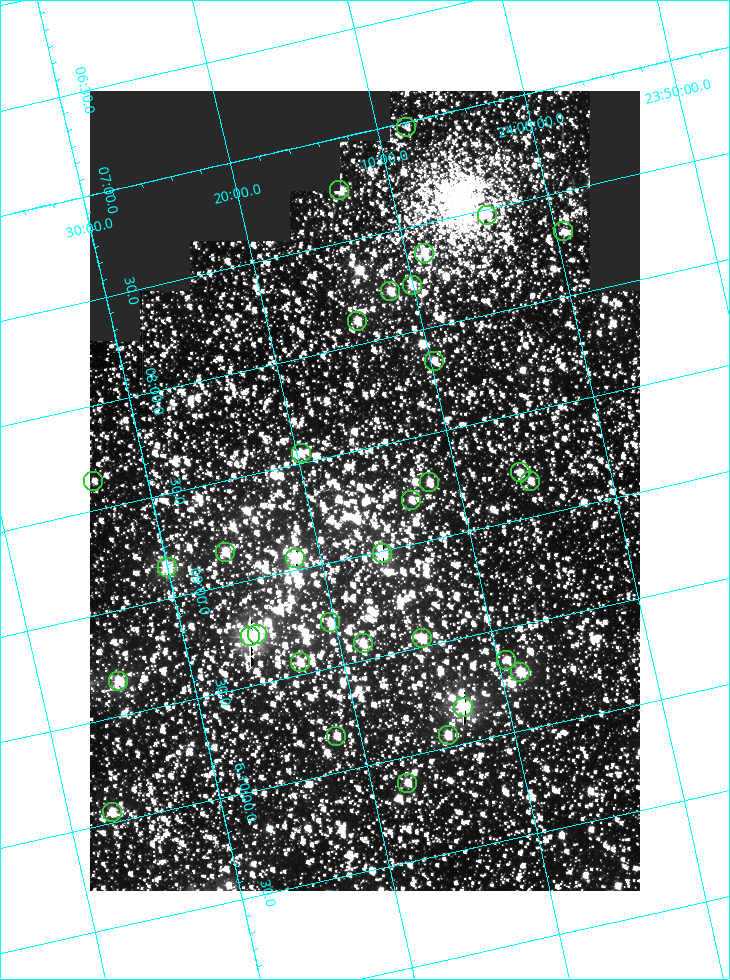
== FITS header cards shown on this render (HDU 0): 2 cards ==
NAXIS1  =                  550
NAXIS2  =                  800

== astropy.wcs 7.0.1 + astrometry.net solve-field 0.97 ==
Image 550 x 800 px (HDU 0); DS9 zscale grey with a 90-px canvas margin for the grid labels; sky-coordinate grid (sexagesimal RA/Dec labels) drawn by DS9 from the SOLVED WCS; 33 Tycho-2 reference stars matched to detected sources circled (green)
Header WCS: RA---TAN/DEC--TAN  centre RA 06:08:42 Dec +24:16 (92.17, +24.27 deg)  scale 3.98 arcsec/px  FOV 36.4' x 53.0'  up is -103 deg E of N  parity normal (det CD < 0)
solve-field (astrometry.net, Tycho-2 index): VERIFIED the header's WCS against the Tycho-2 star catalogue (verified at 3 index scales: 18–32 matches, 0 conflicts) and refined it, rather than solving blind
Solved WCS: RA---TAN-SIP/DEC--TAN-SIP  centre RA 06:08:42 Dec +24:16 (92.17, +24.27 deg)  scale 3.98 arcsec/px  FOV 36.5' x 53.0'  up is -103 deg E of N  parity normal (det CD < 0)
The solver's refit moves the header's centre by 0.19 arcsec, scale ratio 1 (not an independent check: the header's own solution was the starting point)
Tycho-2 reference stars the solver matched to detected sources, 33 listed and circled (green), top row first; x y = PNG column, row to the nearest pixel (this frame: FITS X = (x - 90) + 1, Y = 800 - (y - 91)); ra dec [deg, ICRS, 3 dp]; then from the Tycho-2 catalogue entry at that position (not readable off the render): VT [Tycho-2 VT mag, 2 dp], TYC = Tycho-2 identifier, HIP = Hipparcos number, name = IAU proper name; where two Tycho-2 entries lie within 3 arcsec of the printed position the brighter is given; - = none
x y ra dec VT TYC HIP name
406 127 91.756 +24.135 11.55 1864-383-1 - -
339 190 91.813 +24.222 9.50 1864-951-1 - -
487 215 91.882 +24.069 10.67 1864-1197-1 - -
563 231 91.922 +23.991 11.04 1864-773-1 - -
424 253 91.910 +24.147 9.81 1864-677-1 - -
412 285 91.945 +24.168 9.83 1864-545-1 - -
390 291 91.946 +24.193 9.49 1864-879-1 - -
357 321 91.972 +24.235 9.87 1864-607-1 - -
434 361 92.040 +24.163 9.97 1864-387-1 - -
301 453 92.113 +24.329 10.09 1877-692-1 - -
520 472 92.195 +24.097 9.91 1877-1306-1 - -
93 481 92.090 +24.558 11.22 1868-1493-1 - -
530 481 92.208 +24.088 10.02 1877-898-1 - -
429 482 92.182 +24.197 9.90 1877-42-1 - -
411 500 92.198 +24.221 10.14 1877-234-1 - -
225 552 92.210 +24.434 9.33 1881-345-1 - -
382 553 92.254 +24.266 8.73 1877-224-1 - -
295 558 92.236 +24.360 8.19 1877-300-1 29148 -
167 567 92.212 +24.501 8.67 1881-93-1 - -
330 622 92.321 +24.338 9.42 1877-884-1 - -
257 634 92.315 +24.419 9.14 1881-15-1 - -
250 636 92.316 +24.428 7.55 1881-1595-1 - -
422 638 92.364 +24.244 8.80 1877-1589-1 - -
363 643 92.355 +24.308 9.21 1877-702-1 - -
506 660 92.412 +24.157 10.23 1877-766-1 - -
300 662 92.360 +24.380 9.69 1881-496-1 - -
520 672 92.431 +24.145 8.75 1877-16-1 - -
118 681 92.334 +24.580 8.60 1881-81-1 - -
463 707 92.456 +24.215 7.57 1877-1484-1 - -
448 735 92.485 +24.239 9.49 1877-1276-1 - -
336 736 92.457 +24.359 9.75 1877-1432-1 - -
407 783 92.531 +24.294 10.40 1877-334-1 - -
112 812 92.487 +24.619 9.38 1881-1542-1 - -